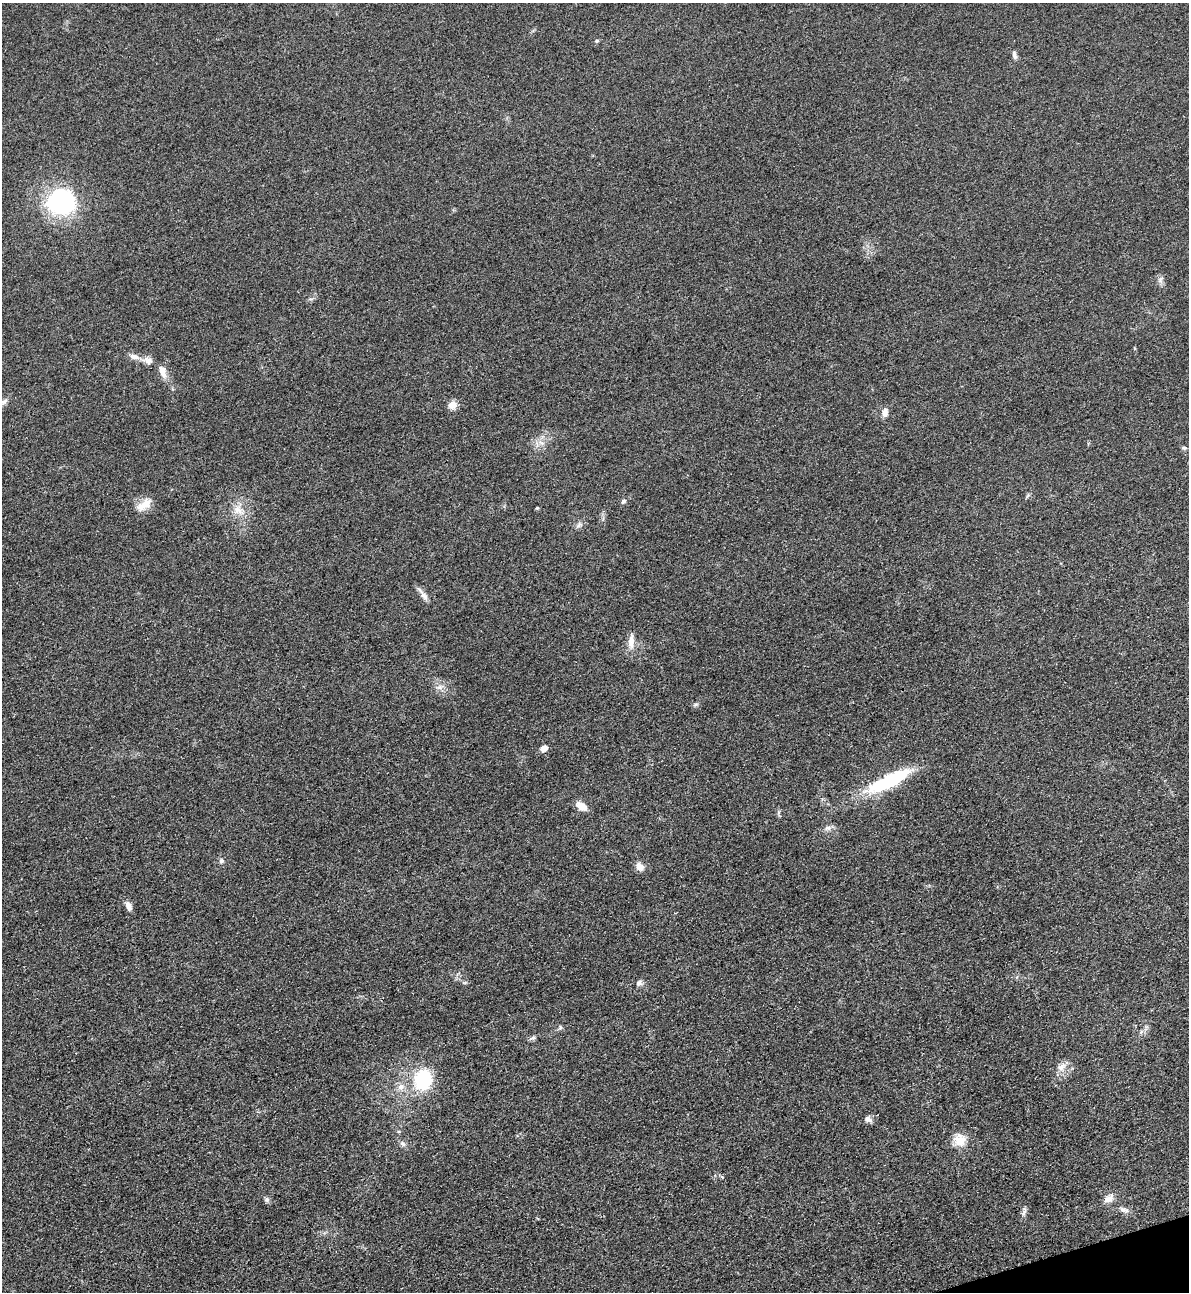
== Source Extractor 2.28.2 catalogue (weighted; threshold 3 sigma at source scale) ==
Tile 6 of 4 x 4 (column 2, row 2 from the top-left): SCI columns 1472-2658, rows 2607-3896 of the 5195 x 5213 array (HDU 1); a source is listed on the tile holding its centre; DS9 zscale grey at full resolution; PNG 1191 x 1294 px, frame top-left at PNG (2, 3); no overlay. Shown black and unused: <1% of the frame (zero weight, under 3 of 4 exposures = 3% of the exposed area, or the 3 px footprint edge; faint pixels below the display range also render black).
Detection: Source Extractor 2.28.2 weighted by HDU 2 'WHT'; one run over the whole footprint, this tile lists its part. Background 0.0679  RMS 0.0084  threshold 0.0379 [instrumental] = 3 sigma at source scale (4.5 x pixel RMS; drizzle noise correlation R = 1.50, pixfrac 1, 0.05/0.05 arcsec/px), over >= 5 px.
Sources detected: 42; all 42 listed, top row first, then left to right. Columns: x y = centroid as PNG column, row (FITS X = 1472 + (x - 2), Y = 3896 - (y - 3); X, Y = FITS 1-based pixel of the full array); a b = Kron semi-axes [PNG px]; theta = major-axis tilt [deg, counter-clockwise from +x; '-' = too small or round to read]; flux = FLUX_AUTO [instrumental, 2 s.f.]
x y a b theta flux
597 41 6 4 28 1.3
1014 55 11 5 -78 2.7
61 202 32 29 1 95
1160 279 10 3 69 1.7
1134 348 5 3 - 0.78
134 356 12 7 -11 4.7
148 360 13 9 -12 5.7
162 371 16 8 -70 7.2
4 401 12 5 41 2.8
452 405 10 8 27 6.4
885 412 12 7 80 4.8
542 443 9 5 -31 3.1
1184 448 6 5 - 1.4
623 501 7 5 40 1.8
144 505 23 11 33 11
537 508 4 4 - 0.78
238 510 18 11 -38 9.9
579 525 10 5 52 2.6
423 594 21 5 -56 4.7
631 641 22 8 87 7.4
439 687 9 6 20 3.3
696 704 6 4 18 1.4
544 748 9 7 54 4.1
890 781 51 13 26 65
581 806 12 8 -34 9
827 828 9 6 29 3.1
221 861 7 6 - 2.2
639 866 10 9 - 5.8
128 906 11 7 -66 4.5
639 983 9 7 20 2.6
560 1027 7 5 71 1.4
533 1038 9 5 9 2.1
1061 1067 14 8 38 5.8
423 1079 27 22 81 44
401 1087 10 9 - 5.2
868 1119 9 7 -27 3.4
960 1140 17 16 - 12
403 1144 8 6 -32 2.5
1109 1198 15 9 35 6
267 1199 7 7 - 2
1124 1210 13 6 -8 3.8
1024 1212 14 4 75 2.8